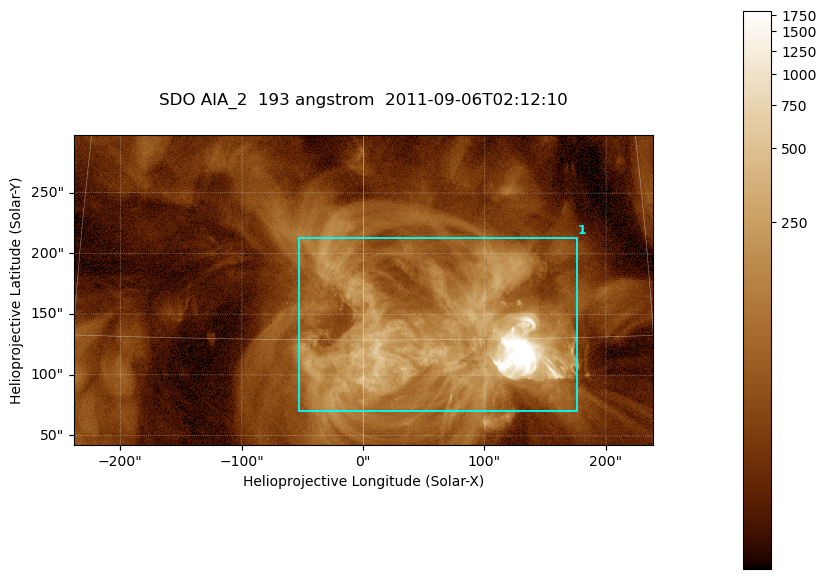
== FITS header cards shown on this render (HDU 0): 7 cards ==
TELESCOP= 'SDO     '           /
INSTRUME= 'AIA_2   '           /
WAVELNTH=                  193 /
WAVEUNIT= 'angstrom'           /
DATE-OBS= '2011-09-06T02:12:10.38' /
CTYPE1  = 'HPLN-TAN'           /
CTYPE2  = 'HPLT-TAN'           /

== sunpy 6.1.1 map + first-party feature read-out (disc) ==
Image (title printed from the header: SDO AIA_2  193 angstrom  2011-09-06T02:12:10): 794 x 424 px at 0.601 arcsec/px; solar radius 952 arcsec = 1584 px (partial field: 4.3% of the solar disc is inside the frame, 100% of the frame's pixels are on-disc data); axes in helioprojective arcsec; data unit not stated in the header (colour bar unlabelled)
Pointing: header CRPIX1/2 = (2043.76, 2047.55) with CRVAL1/2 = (0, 0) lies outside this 794 x 424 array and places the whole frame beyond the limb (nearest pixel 1.3 R_sun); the SolarSoft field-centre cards XCEN/YCEN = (-0.04672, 170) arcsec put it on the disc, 1612 arcsec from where CRPIX/CRVAL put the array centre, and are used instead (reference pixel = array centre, CRVAL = XCEN/YCEN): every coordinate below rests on XCEN/YCEN
Orientation: roll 0.0563 deg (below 1 deg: not rotated)
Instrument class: DISC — disc imager (sunpy class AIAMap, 193 A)
Bright regions (active regions / flare kernels): reference = the on-disc median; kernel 7 px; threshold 5 sigma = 154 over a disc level ~36.9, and >= 1.15x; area >= 336 px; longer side >= 5 px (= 3 arcsec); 1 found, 1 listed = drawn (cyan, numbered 1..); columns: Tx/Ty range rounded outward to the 2 arcsec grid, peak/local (2 s.f.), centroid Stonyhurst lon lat
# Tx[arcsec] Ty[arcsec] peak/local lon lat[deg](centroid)
1 -54..176 70..214 290 +4 +15